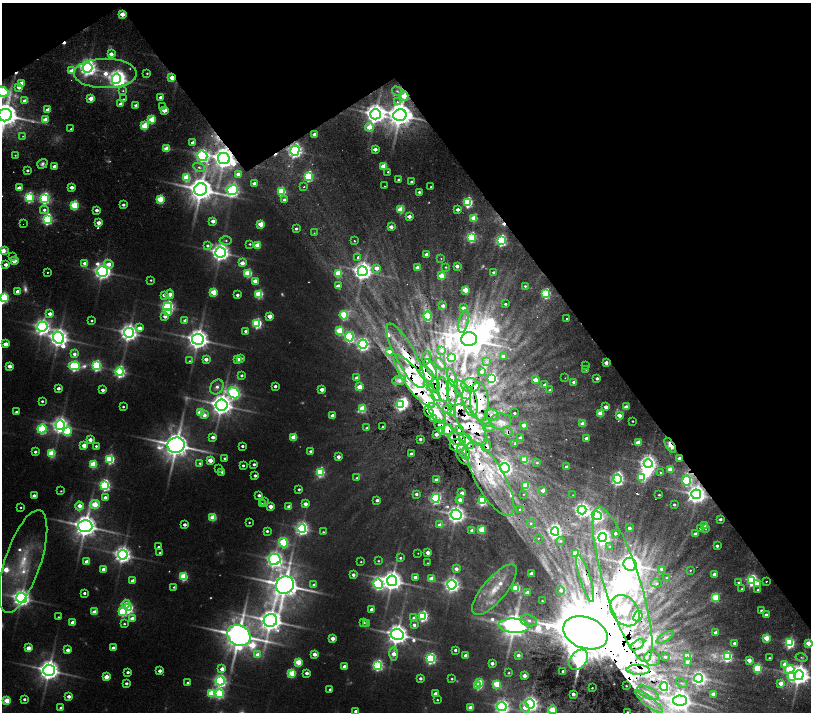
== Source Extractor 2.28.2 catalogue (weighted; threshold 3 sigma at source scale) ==
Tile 3 of 4 x 4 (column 3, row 1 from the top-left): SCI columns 3237-4854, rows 4595-6014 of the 6477 x 6411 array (HDU 1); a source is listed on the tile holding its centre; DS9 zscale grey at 2 x 2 block average (1 PNG px = mean of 2 x 2 image px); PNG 813 x 714 px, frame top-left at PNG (2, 3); each listed source drawn as its Kron ellipse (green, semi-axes under 4 px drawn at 4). Shown black and unused: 32% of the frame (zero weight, under 2 of 4 exposures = <1% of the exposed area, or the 3 px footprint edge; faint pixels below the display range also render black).
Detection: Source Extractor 2.28.2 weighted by HDU 2 'WHT'; one run over the whole footprint, this tile lists its part. Background 0.0265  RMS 0.0051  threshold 0.023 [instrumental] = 3 sigma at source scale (4.5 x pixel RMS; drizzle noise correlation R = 1.50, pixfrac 1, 0.0396/0.0396 arcsec/px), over >= 5 px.
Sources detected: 633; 57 too faint to see at this stretch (2 x 2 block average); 7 inside a brighter object's white glare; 10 cosmic-ray / hot-pixel residue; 1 long thin detection or spike segment (spike, bleed or trail) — neither listed nor drawn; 55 inside a brighter listed object's ellipse — not listed separately; of the other 503, all 500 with FLUX_AUTO >= 0.595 (the completeness limit of this list) listed and drawn (3 fainter detections not listed), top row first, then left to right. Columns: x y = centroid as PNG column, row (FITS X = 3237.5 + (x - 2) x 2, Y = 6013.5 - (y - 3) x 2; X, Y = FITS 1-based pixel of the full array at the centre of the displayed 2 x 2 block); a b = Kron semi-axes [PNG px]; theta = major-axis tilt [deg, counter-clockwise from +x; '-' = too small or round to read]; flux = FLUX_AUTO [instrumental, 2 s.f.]
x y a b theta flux
122 14 3 3 - 25
111 54 3 3 - 13
88 68 5 5 - 950
72 71 3 3 - 26
105 73 31 14 0 57
147 73 3 2 - 1.8
172 78 3 2 - 27
116 79 5 4 - 710
22 83 3 3 - 22
19 87 3 3 - 18
123 91 4 3 - 1.8
397 91 5 3 - 1.7
3 92 6 5 - 200
404 96 4 3 - 30
161 97 3 2 - 9.5
91 98 3 3 - 27
124 99 3 2 - 1.4
25 101 3 3 - 11
397 102 4 3 - 2.7
121 104 3 2 - 13
136 105 3 2 - 5.8
163 107 3 2 - 1.6
48 110 3 2 - 20
164 110 3 3 - 34
375 114 5 5 - 1400
5 115 6 6 - 3000
400 115 6 6 - 2600
45 120 3 3 - 27
152 120 3 3 - 63
144 126 3 3 - 71
369 127 4 3 - 35
71 129 2 2 - 2.1
314 134 3 2 - 9.6
23 136 2 2 - 0.94
193 143 3 3 - 11
167 149 3 3 - 40
375 149 3 2 - 12
295 151 5 4 - 700
15 155 2 2 - 1.1
202 156 5 5 - 410
224 158 6 5 - 2000
42 164 5 4 - 4.3
54 166 3 2 - 11
384 166 3 3 - 47
199 167 6 4 -25 3.7
27 170 2 2 - 3.5
388 172 2 2 - 13
238 174 3 3 - 11
308 176 4 4 - 200
186 178 3 3 - 69
398 180 2 2 - 2.6
411 182 2 2 - 2.4
254 183 3 2 - 7.7
384 186 2 2 - 0.79
72 187 3 2 - 11
304 187 2 2 - 2.3
431 187 2 2 - 0.93
19 188 3 2 - 15
201 189 6 6 - 2800
232 190 5 5 - 450
281 192 4 3 - 120
419 192 2 2 - 4.1
29 197 4 4 - 220
44 198 4 4 - 280
160 199 3 3 - 80
284 200 3 3 - 5.4
468 202 4 3 - 210
74 205 3 3 - 110
123 205 3 2 - 5.2
457 209 3 2 - 8.8
44 210 4 4 - 6
96 210 3 2 - 9.3
401 210 3 3 - 65
409 216 3 2 - 14
474 218 3 3 - 55
47 219 4 4 - 270
213 221 3 3 - 18
99 223 3 2 - 17
23 224 2 2 - 0.64
261 224 3 3 - 48
391 227 3 2 - 13
296 229 3 2 - 4.3
314 233 3 3 - 1.1
472 237 4 3 - 180
226 240 6 3 0 2.4
354 241 2 2 - 3.4
501 241 4 4 - 300
250 244 3 3 - 2.3
257 245 3 3 - 39
208 246 4 3 - 4.8
3 251 3 3 - 43
220 252 5 5 - 1100
426 254 3 2 - 7
13 257 3 3 - 1.6
358 257 2 2 - 7.6
441 259 3 2 - 0.88
14 261 3 3 - 32
85 263 3 3 - 17
242 263 3 3 - 18
109 264 5 3 - 18
6 265 3 2 - 13
457 266 3 2 - 11
446 267 3 3 - 1.8
377 268 3 2 - 16
417 268 3 2 - 20
363 271 5 5 - 1100
47 272 2 2 - 2.3
102 272 5 5 - 860
493 272 3 3 - 3.4
248 273 3 3 - 96
338 273 3 3 - 62
441 276 3 3 - 43
151 280 2 2 - 1.9
255 281 3 3 - 26
338 286 3 2 - 14
525 286 3 2 - 2.5
465 290 3 3 - 49
18 291 3 2 - 19
214 292 3 3 - 61
170 294 5 3 - 19
259 294 3 3 - 110
546 294 4 3 - 150
164 295 4 3 - 10
237 295 3 2 - 6.2
3 298 4 3 - 230
505 304 2 2 - 3.1
443 306 3 2 - 7.9
168 307 4 4 - 430
463 308 3 3 - 9.2
168 313 4 3 - 35
50 314 3 3 - 12
344 315 4 4 - 130
165 316 4 3 - 10
270 316 3 3 - 24
428 316 4 3 - 110
567 319 2 2 - 2.5
92 321 2 2 - 2.4
185 321 3 3 - 10
463 322 11 4 76 8.7
257 323 4 4 - 190
42 327 5 5 - 780
139 328 4 3 - 18
246 331 3 2 - 8.3
339 331 4 4 - 78
129 333 5 5 - 1100
349 337 4 4 - 290
59 338 6 5 - 1200
198 339 6 5 - 1700
469 339 8 7 - 3300
5 344 3 3 - 26
363 344 4 4 - 530
442 350 3 3 - 5.3
389 351 4 3 - 13
74 354 3 3 - 7.3
406 356 36 10 -62 46
503 356 3 2 - 7.9
241 358 3 3 - 3.1
426 358 7 3 80 2
451 358 4 3 - 52
206 359 3 2 - 13
238 360 3 3 - 25
189 361 3 2 - 1.4
486 362 4 2 - 1.8
606 363 3 2 - 13
440 364 6 3 -50 2.1
10 366 3 3 - 17
74 366 5 4 - 220
97 366 4 4 - 230
585 366 2 2 - 2.7
430 368 10 3 -58 11
586 369 3 2 - 1.6
482 371 3 2 - 5
120 372 4 4 - 330
427 374 9 5 -49 9.4
242 375 3 3 - 4.2
357 378 3 3 - 14
452 378 10 4 -70 3.6
565 378 2 2 - 1
597 378 2 2 - 5.4
492 379 3 3 - 250
399 380 7 5 9 3.9
535 380 3 3 - 30
414 381 32 9 -53 82
574 382 3 3 - 9.2
436 385 6 2 -72 5.5
471 385 9 7 -1 5.7
545 385 3 3 - 7.5
275 386 2 2 - 6.5
217 387 8 6 57 8.9
360 387 3 3 - 41
58 388 3 2 - 8.4
431 388 3 2 - 1.5
322 389 3 3 - 17
443 389 12 6 -82 7.4
103 390 3 2 - 7.9
463 390 11 6 -53 8
550 390 3 2 - 3.8
452 392 13 4 -82 5.7
234 393 6 5 - 490
436 396 5 3 - 2.8
42 401 2 2 - 3.3
470 401 15 7 -77 13
479 401 19 9 -85 33
400 404 4 3 - 290
221 405 6 5 - 1700
123 407 2 2 - 2.5
606 407 3 2 - 15
626 407 3 2 - 21
362 409 4 3 - 77
447 410 4 2 - 1.3
16 412 2 2 - 3.5
200 412 3 3 - 49
429 412 6 3 -53 4.9
452 412 4 2 - 1.6
437 413 12 6 -53 17
514 413 2 2 - 3.9
600 413 3 3 - 48
204 415 3 3 - 11
492 415 7 5 -14 4.6
619 415 3 2 - 19
332 416 4 3 - 14
433 418 3 3 - 31
500 421 11 8 6 9.4
632 421 2 2 - 1.9
487 422 5 3 - 1.9
583 424 3 2 - 27
60 425 5 4 - 830
440 425 5 4 - 3.6
470 425 24 10 -55 20
523 425 3 2 - 14
383 427 2 2 - 2
489 427 5 4 - 2.4
367 428 3 3 - 3.7
42 429 4 4 - 220
447 430 5 5 - 8.1
459 430 4 3 - 2.9
67 431 4 4 - 92
442 431 3 3 - 45
507 431 5 4 - 3
436 434 3 2 - 10
213 437 3 3 - 9
294 437 3 3 - 46
520 438 3 2 - 11
586 438 3 2 - 12
420 439 3 3 - 5.6
457 439 8 6 -27 7.4
90 440 3 2 - 17
466 441 9 5 -47 7.1
638 443 3 3 - 34
515 444 3 2 - 5
84 445 3 3 - 25
176 445 8 7 - 3000
457 445 8 6 -7 11
486 445 6 5 - 3.7
670 445 8 3 -57 22
96 446 3 2 - 3.5
242 446 2 2 - 4.3
310 451 2 2 - 3.8
464 451 9 5 -61 6.3
35 452 3 2 - 5.3
51 454 3 3 - 100
411 454 3 3 - 7.6
338 457 3 2 - 11
462 457 8 2 -54 4.4
224 458 3 2 - 2.7
679 458 3 2 - 11
110 459 4 3 - 180
210 460 3 3 - 29
524 460 4 3 - 34
200 463 4 3 - 3.1
537 463 3 3 - 2.1
93 464 3 3 - 81
254 464 2 2 - 4.8
648 464 4 4 - 860
243 465 2 2 - 3.4
566 467 2 2 - 6.4
505 468 5 4 - 620
219 469 2 2 - 1.8
670 469 3 3 - 32
222 472 2 2 - 3.3
320 472 4 4 - 160
660 472 2 2 - 2.5
255 476 2 2 - 6
642 477 4 4 - 110
357 478 3 3 - 4.2
490 479 42 14 -61 84
617 479 4 4 - 460
436 480 3 3 - 6.9
687 481 5 4 - 230
105 485 4 4 - 290
526 485 3 3 - 55
299 489 2 2 - 3.4
543 490 2 2 - 13
61 491 2 2 - 1.4
462 493 3 3 - 9.8
416 494 3 3 - 5.5
524 494 2 2 - 1
696 494 5 5 - 1200
259 495 3 2 - 7.4
573 495 2 2 - 0.86
659 495 2 2 - 2
34 496 3 2 - 11
105 497 3 3 - 11
436 498 4 4 - 260
377 500 3 2 - 6
460 500 4 4 - 10
482 501 4 4 - 190
265 502 2 2 - 2.2
95 504 5 4 - 66
262 504 2 2 - 2.1
305 504 3 2 - 16
674 505 2 2 - 4
79 506 4 3 - 17
270 506 3 3 - 20
21 507 2 2 - 1.5
289 507 3 2 - 15
520 509 3 3 - 1.7
582 510 4 4 - 660
456 515 5 5 - 950
597 515 5 4 - 440
213 517 3 3 - 62
720 519 2 2 - 4.8
249 522 2 2 - 1.6
531 523 4 3 - 2.5
185 525 2 2 - 8.3
440 525 3 3 - 21
705 525 3 2 - 20
85 526 7 6 - 2200
302 528 4 4 - 490
629 528 2 2 - 9.5
701 528 2 2 - 6.4
706 529 3 3 - 1.1
472 530 3 3 - 10
482 530 3 3 - 64
267 531 3 2 - 4.5
555 531 4 4 - 560
323 532 3 3 - 2
615 533 2 2 - 5.4
696 534 3 2 - 9.9
603 537 4 4 - 650
538 538 2 2 - 0.9
561 541 4 3 - 2.3
284 543 5 4 - 190
610 546 2 2 - 2.2
717 546 2 2 - 6.7
159 547 2 2 - 5.3
160 553 2 2 - 2.3
418 553 2 2 - 0.6
428 553 3 2 - 19
575 553 4 3 - 40
123 555 5 5 - 950
400 558 3 2 - 2.8
275 559 6 5 - 830
23 561 54 18 71 83
378 561 2 2 - 1.6
87 562 3 3 - 22
361 562 2 2 - 1.4
428 563 2 2 - 0.77
630 564 7 6 - 1700
103 569 3 2 - 12
456 569 3 3 - 11
662 569 3 3 - 11
690 570 3 2 - 1.6
531 574 3 2 - 15
714 574 2 2 - 12
353 575 2 2 - 7.8
184 577 3 3 - 120
415 577 3 2 - 16
585 578 25 5 -73 16
667 578 3 2 - 5.1
431 579 3 3 - 28
752 580 4 4 - 320
133 581 3 2 - 12
392 581 5 5 - 1600
766 581 2 2 - 1.7
738 582 3 2 - 2.3
657 583 5 4 - 3.2
378 584 5 4 - 330
623 584 81 18 -72 1300
758 584 4 3 - 15
285 585 9 8 - 3300
314 585 3 3 - 5.1
452 585 4 4 - 690
174 587 3 2 - 2.3
516 588 3 3 - 85
742 589 3 3 - 2.3
494 590 32 11 50 36
561 590 4 3 - 6.2
758 590 3 3 - 2.4
84 593 2 2 - 4.7
527 593 3 3 - 21
21 598 5 5 - 1000
716 598 3 3 - 100
542 601 2 2 - 1.3
126 604 4 3 - 26
128 608 4 3 - 220
372 609 3 2 - 16
761 610 2 2 - 4.1
625 611 17 13 -50 22
95 612 3 3 - 31
123 612 4 4 - 130
766 615 2 2 - 12
423 616 4 4 - 250
638 616 5 3 - 130
58 617 2 2 - 1.4
132 618 3 3 - 21
414 618 3 3 - 5.9
270 620 7 6 - 2200
529 620 8 5 -14 7.6
73 622 3 2 - 21
364 622 2 2 - 3
366 623 2 2 - 1.7
124 624 3 3 - 2.5
414 625 3 3 - 6
514 626 15 7 -4 2700
585 633 23 15 -21 13000
716 633 3 2 - 9.9
397 634 6 5 - 1800
239 635 12 10 -32 3400
665 637 10 4 32 3.1
333 638 3 2 - 22
767 638 3 3 - 53
734 643 2 2 - 6.1
789 643 4 3 - 240
808 643 3 3 - 28
637 645 8 4 34 3.7
28 648 3 3 - 22
113 648 3 2 - 11
68 650 3 2 - 12
455 650 2 2 - 5
314 654 3 3 - 19
394 654 7 4 89 21
258 655 4 4 - 21
466 655 3 2 - 17
518 655 3 2 - 8.5
687 656 3 3 - 56
665 657 2 2 - 2.2
727 657 4 4 - 230
802 657 6 3 -13 2.4
431 658 4 4 - 280
652 658 8 7 - 7.3
769 658 2 2 - 2.7
579 660 11 8 53 420
749 660 3 3 - 23
298 662 3 3 - 65
687 662 3 3 - 6.7
492 663 3 2 - 12
785 664 3 3 - 20
378 665 4 4 - 280
344 667 3 2 - 14
222 669 3 3 - 17
758 669 3 3 - 120
49 670 6 5 - 1600
638 670 11 5 -1 7.9
789 670 5 4 - 80
160 671 3 2 - 9.3
563 671 2 2 - 3.4
128 672 2 2 - 5.7
292 673 3 3 - 82
307 673 3 2 - 10
509 673 2 2 - 1.6
799 675 5 5 - 1600
524 676 3 2 - 13
792 676 4 3 - 70
106 677 3 3 - 30
420 678 2 2 - 5.7
699 678 4 4 - 590
452 679 2 2 - 2.2
220 681 4 4 - 460
126 683 2 2 - 5.7
188 683 2 2 - 6.7
480 683 3 3 - 41
682 683 6 3 -24 2.3
781 683 3 3 - 24
497 684 3 3 - 88
478 685 3 3 - 110
626 686 2 2 - 0.85
664 687 4 4 - 240
592 688 2 2 - 1.7
330 689 2 2 - 3.5
211 693 4 3 - 69
648 693 12 5 -26 7.7
220 694 4 4 - 190
435 694 3 2 - 17
573 694 3 3 - 8.3
713 694 3 3 - 21
69 696 3 2 - 11
24 699 2 2 - 4.6
7 700 3 3 - 51
437 700 2 2 - 1.8
649 701 17 5 -39 14
680 701 7 5 -2 1400
530 704 5 4 - 570
470 707 3 3 - 28
502 707 4 4 - 570
525 707 5 3 - 15
61 708 3 2 - 8.1
552 710 4 3 - 52
356 711 3 2 - 13
628 712 2 2 - 1.8
Overlapping masked pixels (flux is a lower limit): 50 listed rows (the first 20) at x y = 122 14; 172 78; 404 96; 48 110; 400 115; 295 151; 224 158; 406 356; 606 363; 430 368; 427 374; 452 378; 414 381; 436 385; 471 385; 443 389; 452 392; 436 396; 470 401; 479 401
Isophote crosses this tile's border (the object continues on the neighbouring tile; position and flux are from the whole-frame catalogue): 11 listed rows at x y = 3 92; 5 115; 3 251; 3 298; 808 643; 799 675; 530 704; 502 707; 552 710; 356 711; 628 712